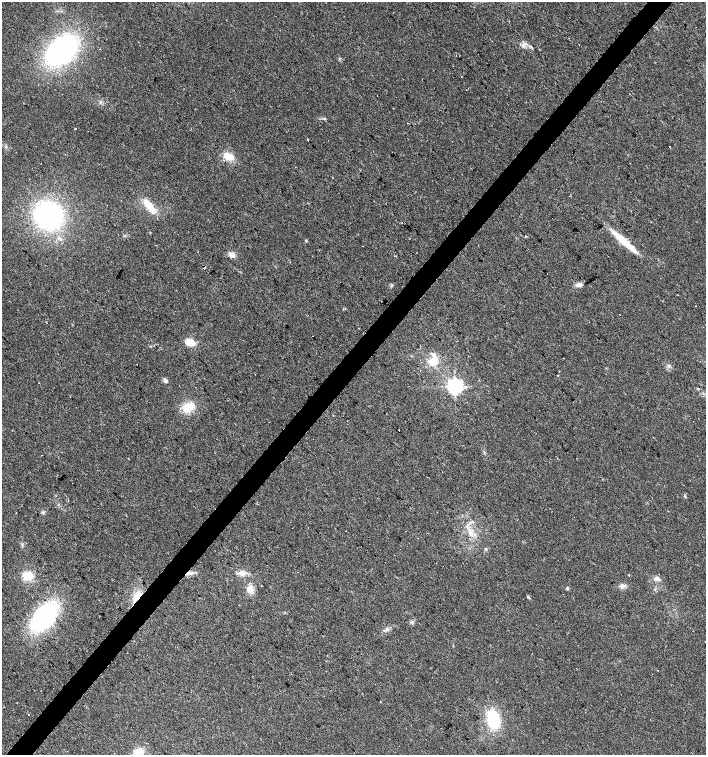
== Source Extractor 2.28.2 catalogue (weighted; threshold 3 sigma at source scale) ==
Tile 7 of 4 x 4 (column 3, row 2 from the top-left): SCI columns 2982-4388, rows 3013-4517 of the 6027 x 6021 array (HDU 1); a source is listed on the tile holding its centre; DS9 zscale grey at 2 x 2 block average (1 PNG px = mean of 2 x 2 image px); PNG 708 x 757 px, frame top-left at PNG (2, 2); no overlay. Shown black and unused: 4% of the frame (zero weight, under 2 of 3 exposures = <1% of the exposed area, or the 3 px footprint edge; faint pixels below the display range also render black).
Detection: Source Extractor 2.28.2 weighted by HDU 2 'WHT'; one run over the whole footprint, this tile lists its part. Background 0.0392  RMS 0.008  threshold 0.0359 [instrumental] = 3 sigma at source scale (4.5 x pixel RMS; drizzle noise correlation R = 1.50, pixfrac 1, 0.0396/0.0396 arcsec/px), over >= 5 px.
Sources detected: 42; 2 cosmic-ray / hot-pixel residue — not listed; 1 inside a brighter listed object's ellipse — not listed separately; the other 39 listed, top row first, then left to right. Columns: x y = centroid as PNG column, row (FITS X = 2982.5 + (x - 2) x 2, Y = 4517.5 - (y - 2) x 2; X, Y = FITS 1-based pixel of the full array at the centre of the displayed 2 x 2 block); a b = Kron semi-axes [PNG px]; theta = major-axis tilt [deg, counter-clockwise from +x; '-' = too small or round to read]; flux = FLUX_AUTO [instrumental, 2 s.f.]
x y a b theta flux
61 50 30 20 42 380
75 128 2 2 - 6.3
308 140 2 2 - 14
669 147 2 2 - 2.3
228 156 11 7 -27 26
149 206 23 7 -51 29
48 215 23 20 -32 320
402 223 2 2 - 1.3
525 236 2 2 - 2.2
306 241 3 3 - 1.7
624 241 35 6 -42 49
362 246 2 2 - 0.95
232 255 7 6 - 11
205 267 2 2 - 1.8
579 285 7 5 13 8.3
312 336 2 2 - 1.4
190 342 6 4 -14 39
433 361 14 10 17 27
165 381 5 4 - 4.3
455 387 4 4 - 810
188 407 13 10 33 30
685 496 4 3 - 2.3
43 512 4 3 - 2.4
470 532 15 4 -60 14
486 549 4 3 - 2.1
190 573 11 4 9 8.7
241 574 9 6 -40 11
28 576 8 7 - 36
657 578 7 6 - 7.8
261 586 2 2 - 0.82
622 586 7 5 1 6.8
567 588 4 3 - 2.3
250 589 10 8 -39 15
137 597 16 7 60 25
528 597 5 3 - 2.4
44 617 27 15 49 250
387 629 4 2 - 2.8
493 719 15 11 -76 95
139 751 11 9 2 16
Overlapping masked pixels (flux is a lower limit): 2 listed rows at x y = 190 573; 137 597
Diffuse or blended objects may show on this block-average render without a row.